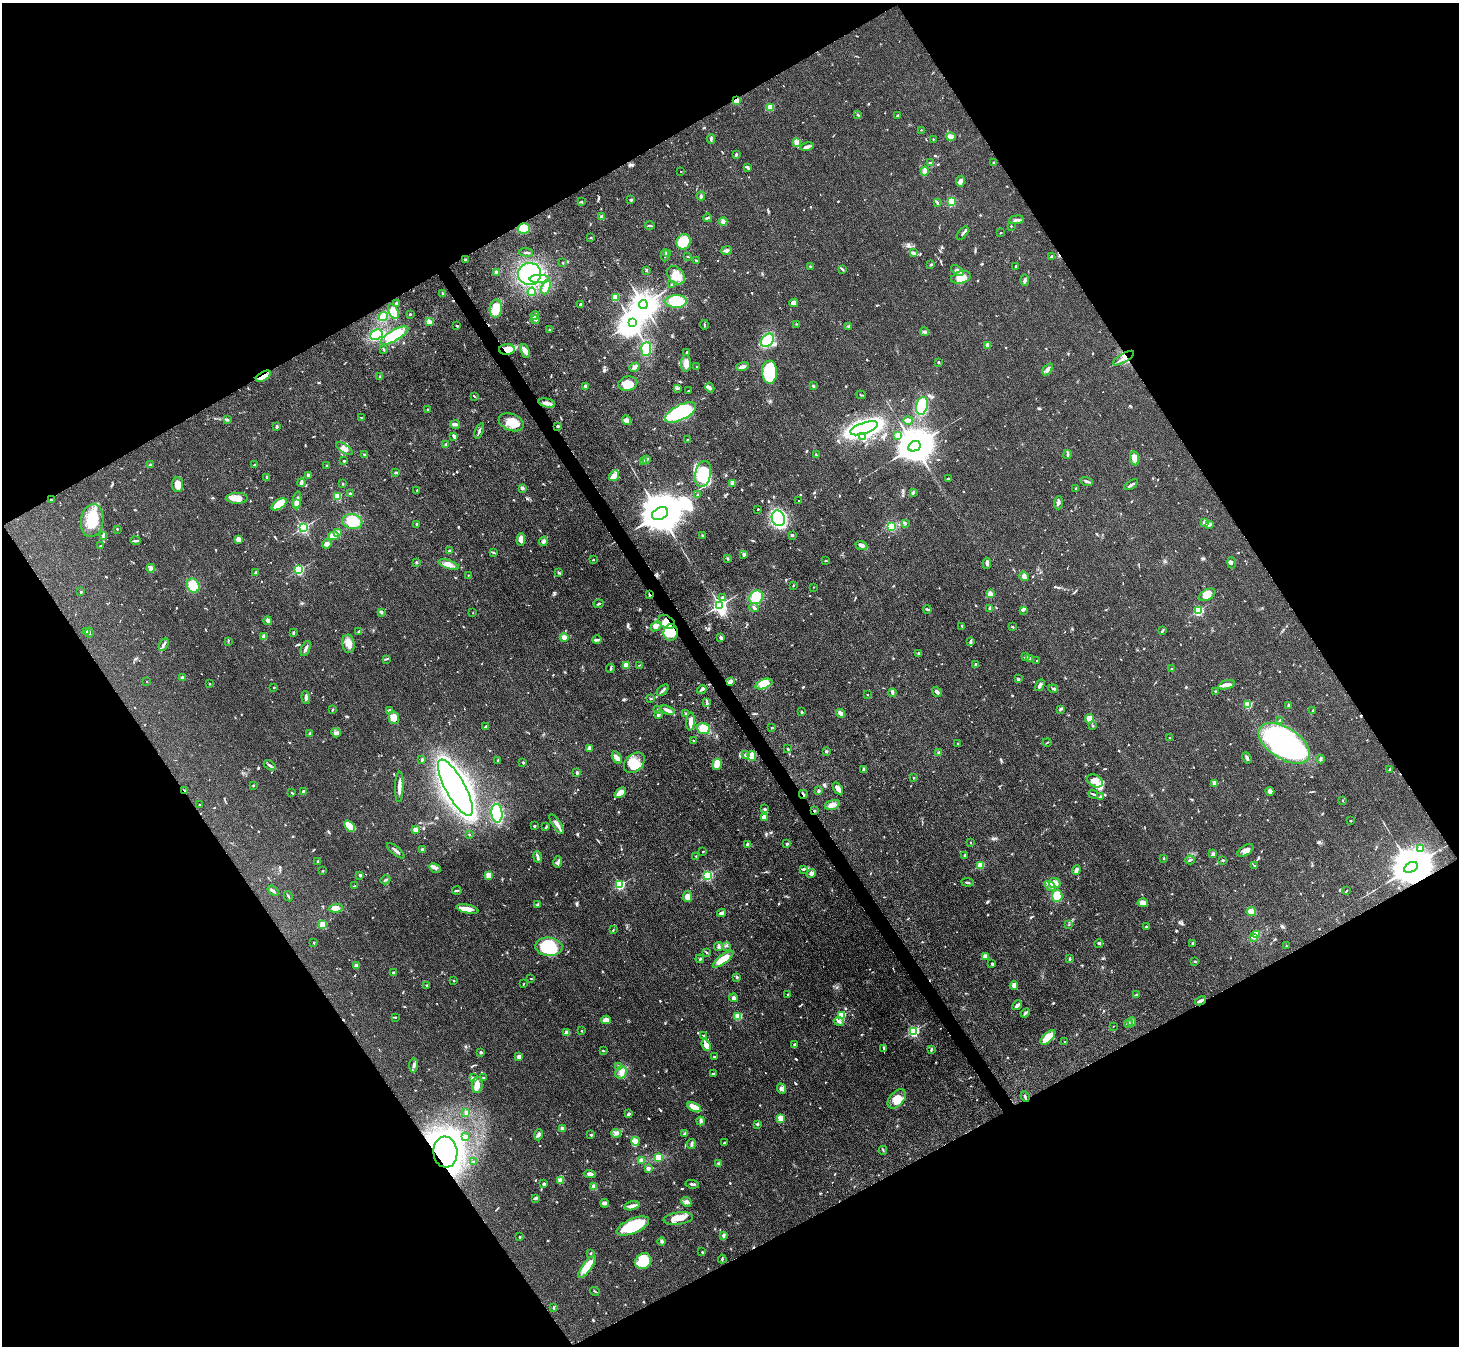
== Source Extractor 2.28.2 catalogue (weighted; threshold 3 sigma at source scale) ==
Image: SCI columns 2-5829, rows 295-5668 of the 5832 x 5824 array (HDU 1 of 3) = the unmasked area's bounding box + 8 px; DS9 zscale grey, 4 x 4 block average (1 PNG px = mean of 4 x 4 image px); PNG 1461 x 1348 px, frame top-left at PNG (2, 3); each listed source drawn as its Kron ellipse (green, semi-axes under 4 px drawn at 4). Shown black and unused: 48% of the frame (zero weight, under 3 of 4 exposures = <1% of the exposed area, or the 3 px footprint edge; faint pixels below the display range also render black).
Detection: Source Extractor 2.28.2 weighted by HDU 2 'WHT'. Background 0.0504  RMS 0.005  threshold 0.0223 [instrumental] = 3 sigma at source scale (4.5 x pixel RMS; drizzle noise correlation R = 1.50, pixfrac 1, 0.05/0.05 arcsec/px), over >= 5 px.
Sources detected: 933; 1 too faint to see at this stretch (4 x 4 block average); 3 inside a brighter object's white glare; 1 cosmic-ray / hot-pixel residue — neither listed nor drawn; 14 coinciding with a brighter row at this scale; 31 inside a brighter listed object's ellipse — not listed separately; of the other 883, all 500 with FLUX_AUTO >= 2.1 (the completeness limit of this list) listed and drawn (383 fainter detections not listed), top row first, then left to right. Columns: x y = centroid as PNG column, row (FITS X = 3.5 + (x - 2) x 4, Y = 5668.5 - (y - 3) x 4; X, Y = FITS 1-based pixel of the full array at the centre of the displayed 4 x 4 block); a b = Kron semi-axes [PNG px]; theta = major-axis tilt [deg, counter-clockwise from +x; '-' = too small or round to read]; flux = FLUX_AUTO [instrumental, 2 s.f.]
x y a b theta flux
736 100 2 2 - 100
770 108 2 2 - 110
858 115 3 2 - 2.9
898 115 3 2 - 3.1
921 130 2 2 - 2.4
951 137 5 3 - 28
711 139 4 2 - 5.3
933 139 2 2 - 4.2
797 142 2 2 - 3.9
807 147 7 3 12 9.8
736 155 3 2 - 5.1
931 163 3 2 - 7.8
993 163 3 2 - 2.5
748 167 4 2 - 6.6
681 171 2 2 - 2.3
925 171 4 3 - 18
960 181 5 4 - 11
701 196 4 3 - 5.2
631 200 2 2 - 7.5
952 201 3 3 - 61
581 202 3 2 - 3.2
937 203 4 2 - 3.8
602 217 2 2 - 43
707 218 4 2 - 5
1016 220 7 2 4 7.8
723 221 4 3 - 6.5
650 226 5 2 - 4.1
1011 226 2 2 - 6.4
524 228 6 5 - 48
963 233 8 2 52 5.7
1001 233 2 2 - 2.4
591 237 2 2 - 2.5
683 242 8 7 - 78
726 250 6 3 13 8.6
526 252 7 2 -6 4.6
914 253 3 2 - 3.4
667 254 3 2 - 2.8
665 255 6 2 86 5
688 256 3 2 - 2.3
1052 257 3 2 - 5.9
466 260 3 2 - 4.2
696 260 3 2 - 4.3
563 263 2 2 - 2.2
931 265 2 2 - 3.8
810 266 2 2 - 7.1
1016 266 2 2 - 10
842 269 2 2 - 2.2
646 270 3 2 - 4.1
957 270 7 3 -35 11
496 272 3 2 - 4.1
530 274 11 11 - 370
676 275 10 7 -48 43
961 277 10 6 13 26
540 279 10 4 0 23
1025 280 5 3 - 6.4
671 285 3 2 - 2.6
546 287 8 3 70 14
532 292 4 4 - 34
443 294 3 2 - 2.6
615 297 4 3 - 24
676 301 11 6 1 96
396 303 2 2 - 3.9
794 303 4 3 - 29
643 304 4 4 - 4200
581 305 2 2 - 7.6
496 309 9 6 85 58
393 312 8 4 -64 26
410 314 3 2 - 3
535 315 4 3 - 13
383 317 4 3 - 42
535 319 4 3 - 6.9
429 322 3 3 - 12
632 322 3 3 - 2200
797 324 3 2 - 2.6
704 325 4 2 - 2.6
457 326 3 2 - 4.2
848 326 4 2 - 2.9
549 330 2 2 - 2.9
924 332 4 2 - 4.4
376 335 6 4 23 110
394 335 16 5 30 93
767 340 7 5 50 92
988 345 2 2 - 44
384 349 3 2 - 2.9
507 349 8 5 1 39
646 349 7 5 85 71
525 351 7 3 -67 20
687 352 3 2 - 6
1124 358 12 2 31 12
939 362 2 2 - 14
686 363 8 5 89 18
697 366 2 2 - 2.3
634 367 5 3 - 9.9
742 367 6 3 17 9.3
1048 369 7 3 51 13
769 372 11 7 -88 190
263 376 8 4 29 30
380 377 3 3 - 4.2
628 384 9 7 12 53
586 386 3 3 - 5.5
813 386 2 2 - 5.6
678 388 3 2 - 3.8
710 388 5 2 - 6.7
689 391 2 2 - 2.3
861 395 5 2 - 2.6
474 396 4 2 - 2.6
547 403 8 3 -11 11
922 406 9 5 77 96
428 409 2 2 - 13
681 412 17 7 27 310
361 418 2 2 - 3.1
227 419 3 2 - 2.3
627 420 5 4 - 15
908 420 5 2 - 18
511 422 13 8 -20 41
455 424 5 2 - 15
276 426 4 2 - 3.8
558 426 2 2 - 15
864 428 14 5 19 1300
479 431 8 2 69 7
454 436 3 2 - 14
862 436 3 2 - 3.7
898 436 4 3 - 17
688 440 2 2 - 2.2
446 444 3 2 - 3.3
914 446 6 5 - 11000
345 449 9 3 -34 12
1068 454 4 2 - 5.8
365 455 4 2 - 4.2
816 455 4 2 - 2.8
1135 458 7 4 -80 18
646 459 3 2 - 7.6
344 461 2 2 - 8.1
644 462 2 2 - 13
150 465 3 2 - 3.2
254 465 4 2 - 3
327 466 2 2 - 16
396 473 3 2 - 3.6
703 474 13 8 77 140
308 475 4 3 - 4.2
614 476 6 4 53 20
266 477 3 2 - 3.5
948 479 2 2 - 3.9
1087 481 6 2 -15 6.2
301 482 4 3 - 8
733 483 2 2 - 71
178 484 7 5 -87 31
343 484 2 2 - 6.8
1131 485 7 2 33 7.7
522 488 4 3 - 6.5
1076 488 3 2 - 2.3
417 490 2 2 - 4
913 492 3 2 - 7.3
350 493 2 2 - 4.8
698 495 2 2 - 2.3
337 496 2 2 - 190
237 498 11 5 1 30
51 500 3 2 - 2.5
297 500 9 3 84 15
798 501 2 2 - 2.5
1058 503 7 3 87 7.4
279 504 8 4 33 62
297 504 2 2 - 35
758 509 2 2 - 6.6
660 514 8 5 27 19000
778 518 8 6 -71 640
92 521 16 11 81 90
352 522 10 7 -11 66
1205 522 3 2 - 12
905 523 3 2 - 4.3
417 524 3 2 - 3.8
1210 524 3 2 - 6.9
891 526 2 2 - 180
303 528 2 2 - 590
117 529 2 2 - 5.3
338 533 2 2 - 56
103 535 4 2 - 4.8
792 535 3 2 - 3.9
334 536 5 3 - 42
702 536 2 2 - 2.1
238 539 3 3 - 14
521 540 6 4 89 19
135 541 5 2 - 5.6
543 541 4 3 - 7.7
327 544 5 4 - 8.9
100 546 2 2 - 2.9
861 546 6 3 -23 14
450 551 2 2 - 23
494 552 3 2 - 2.2
744 554 4 2 - 8.3
728 558 3 2 - 3.3
593 560 2 2 - 2.1
826 561 3 2 - 2.2
416 562 2 2 - 14
987 563 6 3 -84 6.6
1232 563 5 3 - 4.8
449 565 11 4 -18 19
151 568 4 3 - 6.7
299 570 2 2 - 300
256 572 3 2 - 3.1
559 572 3 2 - 2.9
468 575 2 2 - 3.2
1024 576 5 3 - 7
193 586 7 6 - 69
793 586 3 2 - 2.2
814 587 2 2 - 2.3
81 592 2 2 - 2.8
649 594 3 2 - 3.3
990 594 2 2 - 83
1207 595 9 5 30 24
756 597 7 6 - 73
722 598 3 2 - 6.3
599 604 5 2 - 3.3
720 605 2 2 - 980
754 607 5 2 - 4.7
990 608 3 2 - 9.4
927 609 4 2 - 4.6
1023 610 3 2 - 3
1198 611 2 2 - 320
381 612 4 2 - 3.5
473 613 2 2 - 2.7
268 621 4 2 - 12
667 622 9 6 -32 39
656 626 6 4 38 14
962 626 4 2 - 2.6
1013 627 2 2 - 2.9
87 631 3 2 - 3.4
359 631 4 2 - 5.1
1162 631 4 2 - 4.5
671 632 8 7 - 110
89 633 5 2 - 2.9
293 633 3 2 - 4.3
264 636 3 3 - 12
564 637 4 4 - 14
721 637 2 2 - 27
597 640 4 2 - 4.1
228 641 2 2 - 2.1
971 641 4 3 - 4.7
164 644 7 2 59 8
348 644 9 6 -82 22
306 649 8 2 66 9.7
918 653 3 2 - 2.6
1026 657 3 2 - 4.2
1029 658 2 2 - 6
386 659 4 2 - 3.2
1037 660 2 2 - 4.4
626 665 3 2 - 37
640 665 3 2 - 2.1
976 665 4 2 - 6.4
610 668 4 2 - 3.4
1172 669 2 2 - 11
182 677 3 2 - 5.6
1018 679 2 2 - 5.7
147 682 2 2 - 3.1
730 682 3 2 - 14
209 684 2 2 - 2.7
764 684 9 4 21 38
1040 685 6 2 59 9
1226 685 8 4 17 13
274 688 2 2 - 2.3
702 689 5 3 - 5.6
1053 689 5 2 - 4.4
663 690 7 2 42 8.6
1215 691 2 2 - 2.1
937 692 5 3 - 7.4
892 693 4 2 - 4.4
868 695 2 2 - 2.1
306 697 6 2 -85 7.3
650 698 2 2 - 2.3
707 703 4 2 - 5
1248 705 2 2 - 170
1289 705 2 2 - 23
658 709 3 2 - 3.3
1061 709 3 3 - 3.3
332 710 3 2 - 2.9
667 710 7 3 -20 13
1313 710 2 2 - 2.9
389 711 4 3 - 4.1
802 712 2 2 - 4.7
841 713 4 3 - 19
686 714 3 2 - 3.7
658 715 3 2 - 5.6
394 718 6 5 - 26
1089 719 5 4 - 38
1280 721 3 2 - 6.7
691 722 9 3 85 20
1093 726 2 2 - 3
485 727 4 2 - 6.1
703 728 6 5 - 40
772 728 3 2 - 2.3
310 733 3 2 - 2.9
336 733 5 4 - 7.9
1169 738 2 2 - 5.9
693 741 2 2 - 2.5
1047 742 5 2 - 2.1
1284 743 29 15 -33 820
958 744 2 2 - 3.1
589 749 2 2 - 27
788 749 2 2 - 3.4
826 751 2 2 - 12
939 753 2 2 - 8.5
745 755 2 2 - 6
752 756 5 4 - 41
617 757 7 3 -57 14
1247 758 6 2 -62 8.2
1320 759 4 3 - 4.4
422 760 4 2 - 3.8
498 761 3 2 - 2.4
523 762 3 2 - 3.1
634 763 12 8 42 46
717 764 5 5 - 14
270 765 6 2 -32 5.5
864 769 4 3 - 9.1
1390 770 4 2 - 3.5
577 773 2 2 - 7
914 778 2 2 - 2.6
1095 781 9 6 -27 21
1214 783 2 2 - 42
253 785 2 2 - 2.5
399 787 15 2 88 18
455 788 31 10 -61 2000
838 788 7 3 -55 16
185 791 3 2 - 3.2
819 791 3 2 - 4.9
1270 791 4 3 - 14
304 792 2 2 - 32
292 793 3 2 - 2.2
620 793 6 3 37 43
803 794 4 2 - 4.1
1093 794 5 2 - 3.9
1100 797 3 2 - 2.8
1343 801 2 2 - 6.4
200 805 2 2 - 5
832 805 8 4 17 18
765 809 3 2 - 3.9
815 810 3 2 - 2.5
497 813 9 5 -87 210
764 817 4 3 - 15
1351 821 2 2 - 2.2
557 824 11 2 -55 12
350 826 6 3 -47 48
534 826 2 2 - 10
546 827 3 2 - 3
415 830 2 2 - 69
469 835 2 2 - 4.7
970 842 2 2 - 2.9
747 844 2 2 - 5.3
787 844 3 3 - 4.2
1421 848 3 3 - 4.4
422 850 2 2 - 27
1246 850 9 5 34 16
396 851 11 2 -40 11
703 851 2 2 - 6.3
1213 854 3 2 - 14
965 855 2 2 - 3.2
696 856 2 2 - 5.4
537 857 6 3 -78 6.4
1164 858 3 2 - 2.3
1190 860 4 2 - 4.1
1222 860 3 2 - 2.6
318 861 3 2 - 5.1
558 862 6 2 74 6.3
980 865 2 2 - 130
1254 866 2 2 - 2.3
1411 867 7 5 28 16000
435 868 6 3 -27 8.6
803 869 3 2 - 6
1076 870 5 3 - 11
323 871 2 2 - 2.4
811 873 5 4 - 9
360 875 2 2 - 18
489 875 2 2 - 130
707 876 2 2 - 360
386 880 5 2 - 3.1
967 882 6 2 -7 4.9
1054 883 6 5 - 24
620 885 2 2 - 320
355 886 3 2 - 2.1
1050 886 6 3 -33 10
273 891 6 2 -38 7.1
457 891 5 2 - 4.1
1346 891 4 2 - 2.1
288 896 5 2 - 3.1
1057 896 6 5 - 54
687 897 5 4 - 14
1143 903 5 4 - 21
537 905 3 2 - 3.8
336 908 7 4 10 18
467 909 11 3 -11 29
1251 912 4 3 - 28
721 913 4 3 - 8.8
323 924 2 2 - 160
1069 924 2 2 - 2.3
1147 927 3 2 - 7.5
613 930 2 2 - 2.6
1256 934 2 2 - 170
1253 938 3 2 - 3.6
314 943 2 2 - 4.1
1192 943 3 2 - 3.6
1099 944 4 2 - 4.8
718 946 4 3 - 6.2
726 946 3 2 - 2.2
1286 946 2 2 - 5
549 947 13 9 -5 170
707 953 3 2 - 2.5
985 956 2 2 - 72
700 959 4 2 - 2.8
723 959 12 4 36 48
1070 959 3 2 - 4.7
1195 962 3 2 - 3.1
992 963 3 2 - 2.4
356 966 2 2 - 38
394 973 2 2 - 27
737 977 2 2 - 15
531 979 2 2 - 2.3
453 981 2 2 - 6.4
524 984 2 2 - 2.3
426 985 2 2 - 2.8
1014 985 4 3 - 14
788 994 2 2 - 5.9
1137 994 4 2 - 3.3
733 998 4 2 - 9.6
1200 1001 6 2 28 6.9
1017 1005 5 2 - 11
1025 1013 5 3 - 5.2
841 1016 2 2 - 230
395 1017 3 2 - 2.3
738 1017 2 2 - 130
606 1020 4 3 - 19
839 1021 5 3 - 8.4
1132 1022 4 2 - 4.6
1128 1024 4 3 - 5.4
1113 1026 2 2 - 2.6
582 1031 2 2 - 5.2
913 1031 2 2 - 500
567 1032 2 2 - 59
704 1035 4 2 - 2.1
1048 1037 9 4 45 61
1065 1042 2 2 - 3.8
706 1045 6 3 -69 20
794 1045 3 2 - 4.5
884 1049 3 2 - 2.6
931 1050 3 2 - 3.5
603 1051 3 2 - 2.2
481 1052 3 2 - 4.4
519 1056 3 3 - 9.3
714 1057 2 2 - 3
413 1065 7 3 88 7.4
618 1066 2 2 - 3.6
621 1073 6 5 - 14
713 1073 3 2 - 3.3
483 1077 2 2 - 2.2
474 1078 4 2 - 4.1
477 1085 8 5 86 24
782 1089 5 3 - 6.1
1025 1097 5 2 - 4.7
897 1099 11 7 48 39
694 1107 7 3 -29 46
466 1112 4 2 - 4.6
629 1114 2 2 - 12
780 1118 2 2 - 100
701 1121 4 2 - 10
757 1124 3 3 - 3.6
562 1129 3 2 - 20
616 1133 5 3 - 7.8
684 1134 4 2 - 4.2
539 1135 5 3 - 8.2
591 1135 2 2 - 4.4
466 1137 2 2 - 6.2
636 1141 4 3 - 16
724 1142 4 2 - 3.1
691 1144 5 2 - 5
883 1150 4 2 - 2.2
445 1152 15 12 -84 1300
658 1157 4 3 - 18
641 1160 3 2 - 12
474 1162 2 2 - 2.4
719 1164 4 2 - 3.5
648 1168 3 3 - 8.8
590 1174 6 3 -6 11
560 1180 3 3 - 12
544 1184 3 3 - 4.4
692 1184 7 2 -8 5.7
594 1187 2 2 - 82
535 1198 3 3 - 4
686 1202 5 2 - 5.9
605 1203 4 3 - 12
632 1206 8 4 15 12
678 1218 15 6 8 32
633 1226 17 7 23 140
723 1236 3 3 - 5.1
520 1237 2 2 - 3.2
661 1241 4 3 - 5.1
702 1252 3 2 - 2.5
591 1253 3 2 - 2.7
722 1259 4 2 - 4
643 1261 8 7 - 82
587 1267 13 4 54 61
595 1291 5 2 - 2.7
553 1308 3 2 - 3
Overlapping masked pixels (flux is a lower limit): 14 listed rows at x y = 736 100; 507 349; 1124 358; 263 376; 649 594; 667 622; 671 632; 185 791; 803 794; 815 810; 1411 867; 1200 1001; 1025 1097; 445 1152
Diffuse or blended objects may show on this block-average render without a row.